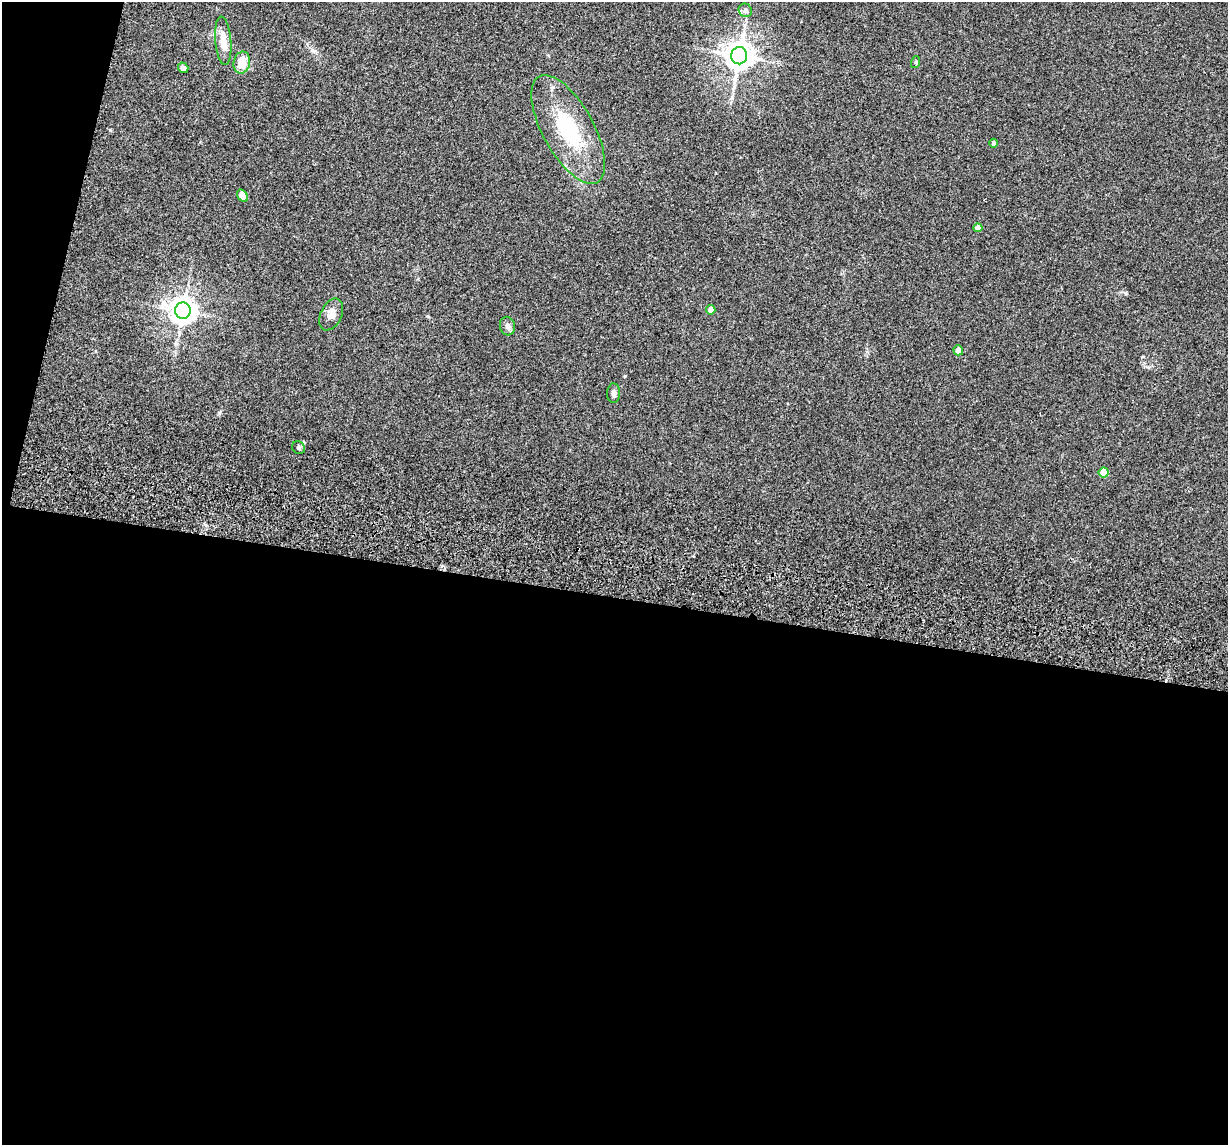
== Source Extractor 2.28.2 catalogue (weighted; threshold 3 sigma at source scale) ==
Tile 13 of 4 x 4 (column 1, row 4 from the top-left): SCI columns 34-1259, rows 237-1379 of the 4974 x 5163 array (HDU 1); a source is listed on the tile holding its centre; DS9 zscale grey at full resolution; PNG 1230 x 1147 px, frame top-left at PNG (2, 2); each listed source drawn as its Kron ellipse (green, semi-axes under 4 px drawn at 4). Shown black and unused: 50% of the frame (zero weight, under 3 of 5 exposures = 6% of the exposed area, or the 3 px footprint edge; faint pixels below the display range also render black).
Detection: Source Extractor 2.28.2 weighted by HDU 2 'WHT'; one run over the whole footprint, this tile lists its part. Background 0.0377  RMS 0.0053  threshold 0.0237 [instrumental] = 3 sigma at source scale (4.5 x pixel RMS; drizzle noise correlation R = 1.50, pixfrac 1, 0.05/0.05 arcsec/px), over >= 5 px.
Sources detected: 19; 1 inside a brighter listed object's ellipse — not listed separately; the other 18 listed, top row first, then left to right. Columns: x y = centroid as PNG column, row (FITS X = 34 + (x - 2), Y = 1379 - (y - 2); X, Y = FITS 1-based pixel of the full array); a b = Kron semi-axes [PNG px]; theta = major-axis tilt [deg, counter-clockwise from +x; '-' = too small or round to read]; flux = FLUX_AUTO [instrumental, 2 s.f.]
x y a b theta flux
745 10 7 6 - 1.3
223 41 24 8 -85 7.1
739 56 8 8 - 700
916 62 6 4 72 0.57
242 63 11 8 79 8.5
183 68 5 5 - 2
568 129 60 25 -61 38
993 143 4 4 - 1.4
242 196 7 5 -55 9.1
978 228 4 4 - 4.1
711 310 5 4 - 3.4
183 311 8 8 - 560
331 314 17 10 64 4.2
507 326 9 7 -77 2.1
958 350 5 5 - 4.5
614 393 10 6 88 1.8
299 448 7 6 - 1.2
1104 472 5 5 - 11
Unlisted compact peaks at least as high as the median listed source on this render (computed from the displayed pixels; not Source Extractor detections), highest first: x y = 1126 293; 219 413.